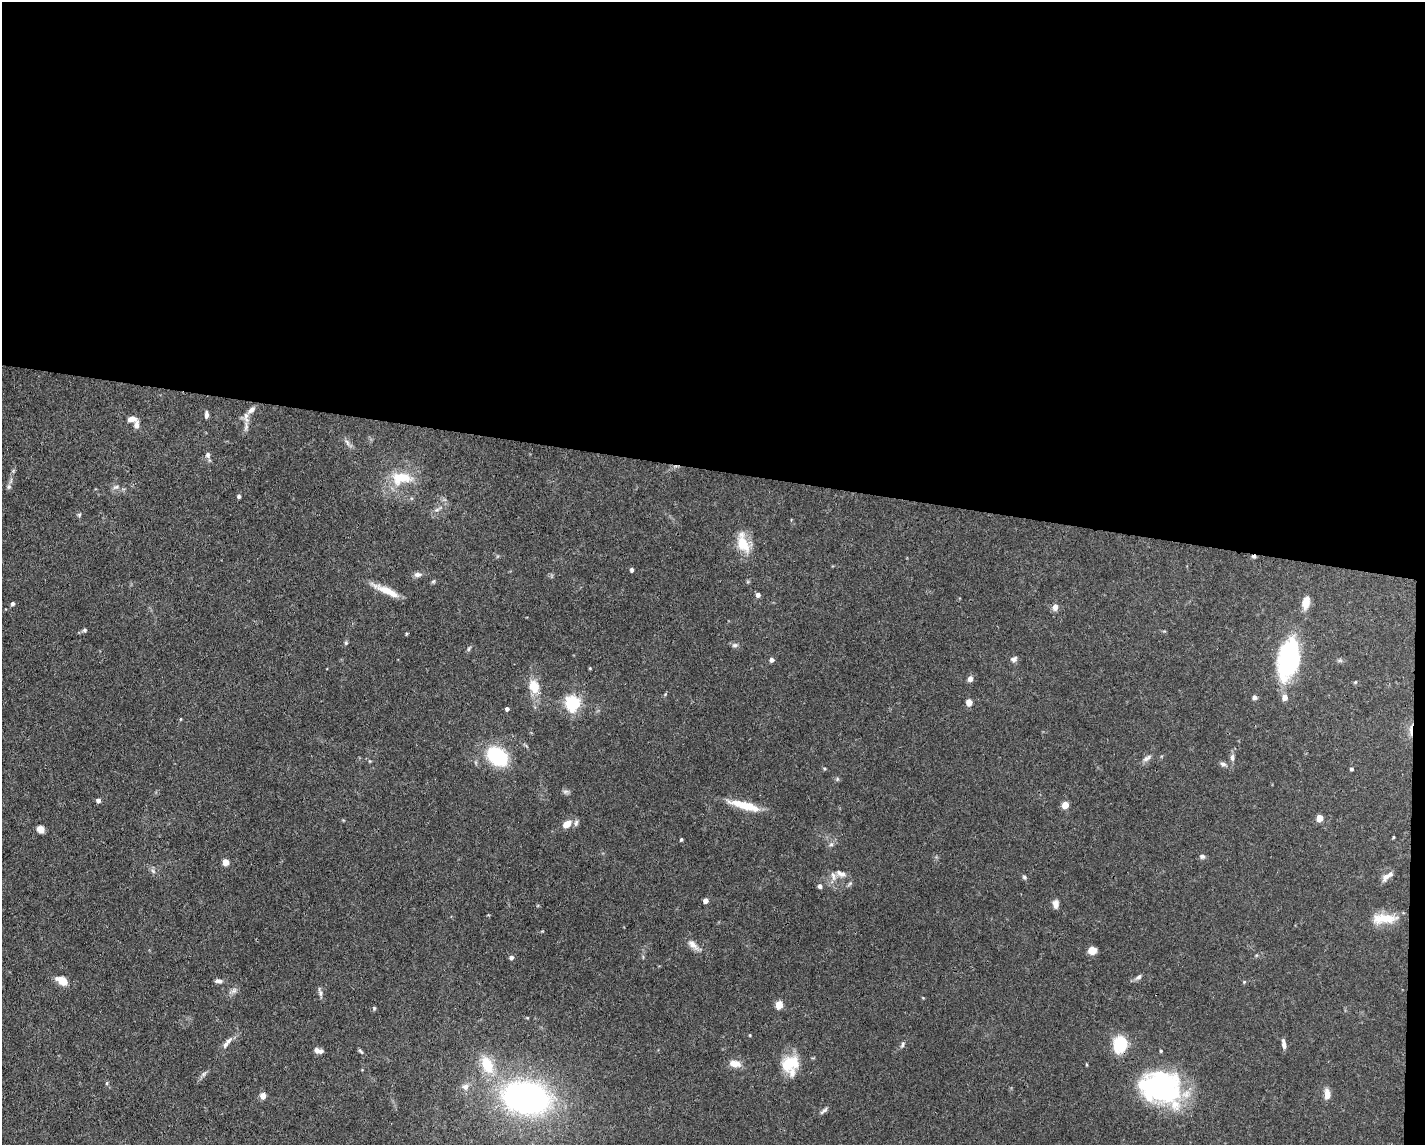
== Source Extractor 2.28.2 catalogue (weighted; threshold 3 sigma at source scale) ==
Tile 3 of 3 x 4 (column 3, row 1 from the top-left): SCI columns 2956-4378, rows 3430-4572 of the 4598 x 4572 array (HDU 1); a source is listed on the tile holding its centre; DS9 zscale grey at full resolution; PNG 1427 x 1147 px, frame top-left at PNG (2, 2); no overlay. Shown black and unused: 42% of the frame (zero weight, under 3 of 4 exposures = <1% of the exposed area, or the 3 px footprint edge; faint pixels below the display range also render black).
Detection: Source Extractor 2.28.2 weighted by HDU 2 'WHT'; one run over the whole footprint, this tile lists its part. Background 0.0928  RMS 0.0042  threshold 0.0191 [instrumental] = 3 sigma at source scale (4.5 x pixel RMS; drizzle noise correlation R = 1.50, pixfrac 1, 0.05/0.05 arcsec/px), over >= 5 px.
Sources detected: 110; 1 too faint to see at this stretch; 2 inside a brighter object's white glare — not listed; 3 inside a brighter listed object's ellipse — not listed separately; the other 104 listed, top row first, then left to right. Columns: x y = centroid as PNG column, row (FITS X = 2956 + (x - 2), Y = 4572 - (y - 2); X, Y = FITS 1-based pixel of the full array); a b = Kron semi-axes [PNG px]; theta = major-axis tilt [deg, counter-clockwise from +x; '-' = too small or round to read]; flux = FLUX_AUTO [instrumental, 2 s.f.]
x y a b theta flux
251 410 11 6 43 2.1
206 415 9 5 89 1.3
132 419 10 6 6 2.9
137 425 9 6 86 2.3
246 426 16 5 -90 2.1
348 443 16 5 -52 1.6
208 455 8 6 89 1.4
401 478 28 16 3 13
9 487 7 6 - 0.97
116 487 8 6 22 1.2
239 496 4 4 - 1
437 510 7 4 3 0.86
79 515 6 5 - 0.61
743 543 29 14 -69 9.5
1254 557 6 4 0 0.86
632 570 4 4 - 1.2
418 575 10 6 2 1.6
433 581 6 4 31 0.59
386 590 34 7 -24 7.4
758 595 5 5 - 1.6
1306 603 17 9 79 4.1
12 604 4 4 - 1.2
1055 607 8 7 - 2
85 630 6 5 - 0.72
406 634 5 3 - 0.41
346 643 5 4 - 0.59
735 645 9 5 10 1.1
469 649 6 4 88 0.66
1014 659 9 7 14 1.4
1289 659 37 19 79 61
771 660 5 4 - 1.6
1340 660 7 4 0 0.76
590 668 4 3 - 0.38
970 678 5 4 - 3.2
1355 682 5 4 - 0.46
534 686 16 11 -66 8
665 694 4 4 - 0.43
1285 697 5 5 - 3.7
1254 698 7 6 - 0.96
969 702 5 5 - 5.6
573 703 6 6 - 100
507 709 4 3 - 1.3
181 719 4 3 - 0.41
1411 730 20 4 -90 2.2
497 756 18 13 -39 32
1232 757 9 6 -88 1.5
1147 758 13 6 33 1.7
1223 764 7 6 - 1.3
824 769 5 4 - 0.45
1352 769 4 4 - 0.71
837 779 7 4 47 0.62
566 792 10 5 5 1.1
98 801 5 4 - 1.6
744 805 40 9 -16 10
1065 805 5 4 - 8.9
1319 818 5 5 - 7.5
576 823 9 5 74 1.2
567 824 9 7 30 4.6
40 829 7 6 - 3.2
1393 837 4 3 - 0.39
681 839 3 3 - 0.59
831 844 7 5 43 0.98
1202 856 7 6 - 1.1
225 862 6 6 - 3.2
842 874 10 9 - 2.1
833 876 14 7 -73 2.8
1386 876 14 8 48 2.5
1024 877 7 5 -34 0.74
820 886 6 5 - 1.1
705 901 4 4 - 2.5
1056 904 9 6 -88 2.2
1384 918 32 11 2 9.9
693 945 19 7 -45 3
1092 950 7 7 - 4.2
1256 955 5 4 - 0.48
511 957 5 4 - 1.5
1139 977 10 6 33 1.2
62 981 10 6 -29 7.6
219 981 9 5 -6 1.4
1244 982 5 4 - 0.43
234 991 8 6 70 1.5
320 992 14 5 -74 1.3
779 1004 5 4 - 12
374 1008 5 4 - 0.54
750 1035 4 4 - 0.33
227 1043 22 6 53 2.8
902 1044 8 4 74 0.85
1120 1044 20 16 81 12
1284 1044 12 4 -80 1.8
318 1051 9 5 -14 2
360 1051 9 3 -40 0.72
1161 1051 4 3 - 0.53
735 1064 14 8 -8 4
790 1064 25 19 23 12
487 1065 23 14 -66 12
1087 1065 4 2 - 0.44
204 1074 9 6 45 1.2
107 1083 6 4 89 0.53
465 1087 9 9 - 2.3
1162 1089 38 36 -2 67
1327 1094 11 6 -86 3.8
263 1096 4 4 - 5.2
526 1098 41 27 -12 130
824 1111 13 4 40 1.1
Overlapping masked pixels (flux is a lower limit): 3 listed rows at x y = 1254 557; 1411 730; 1120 1044